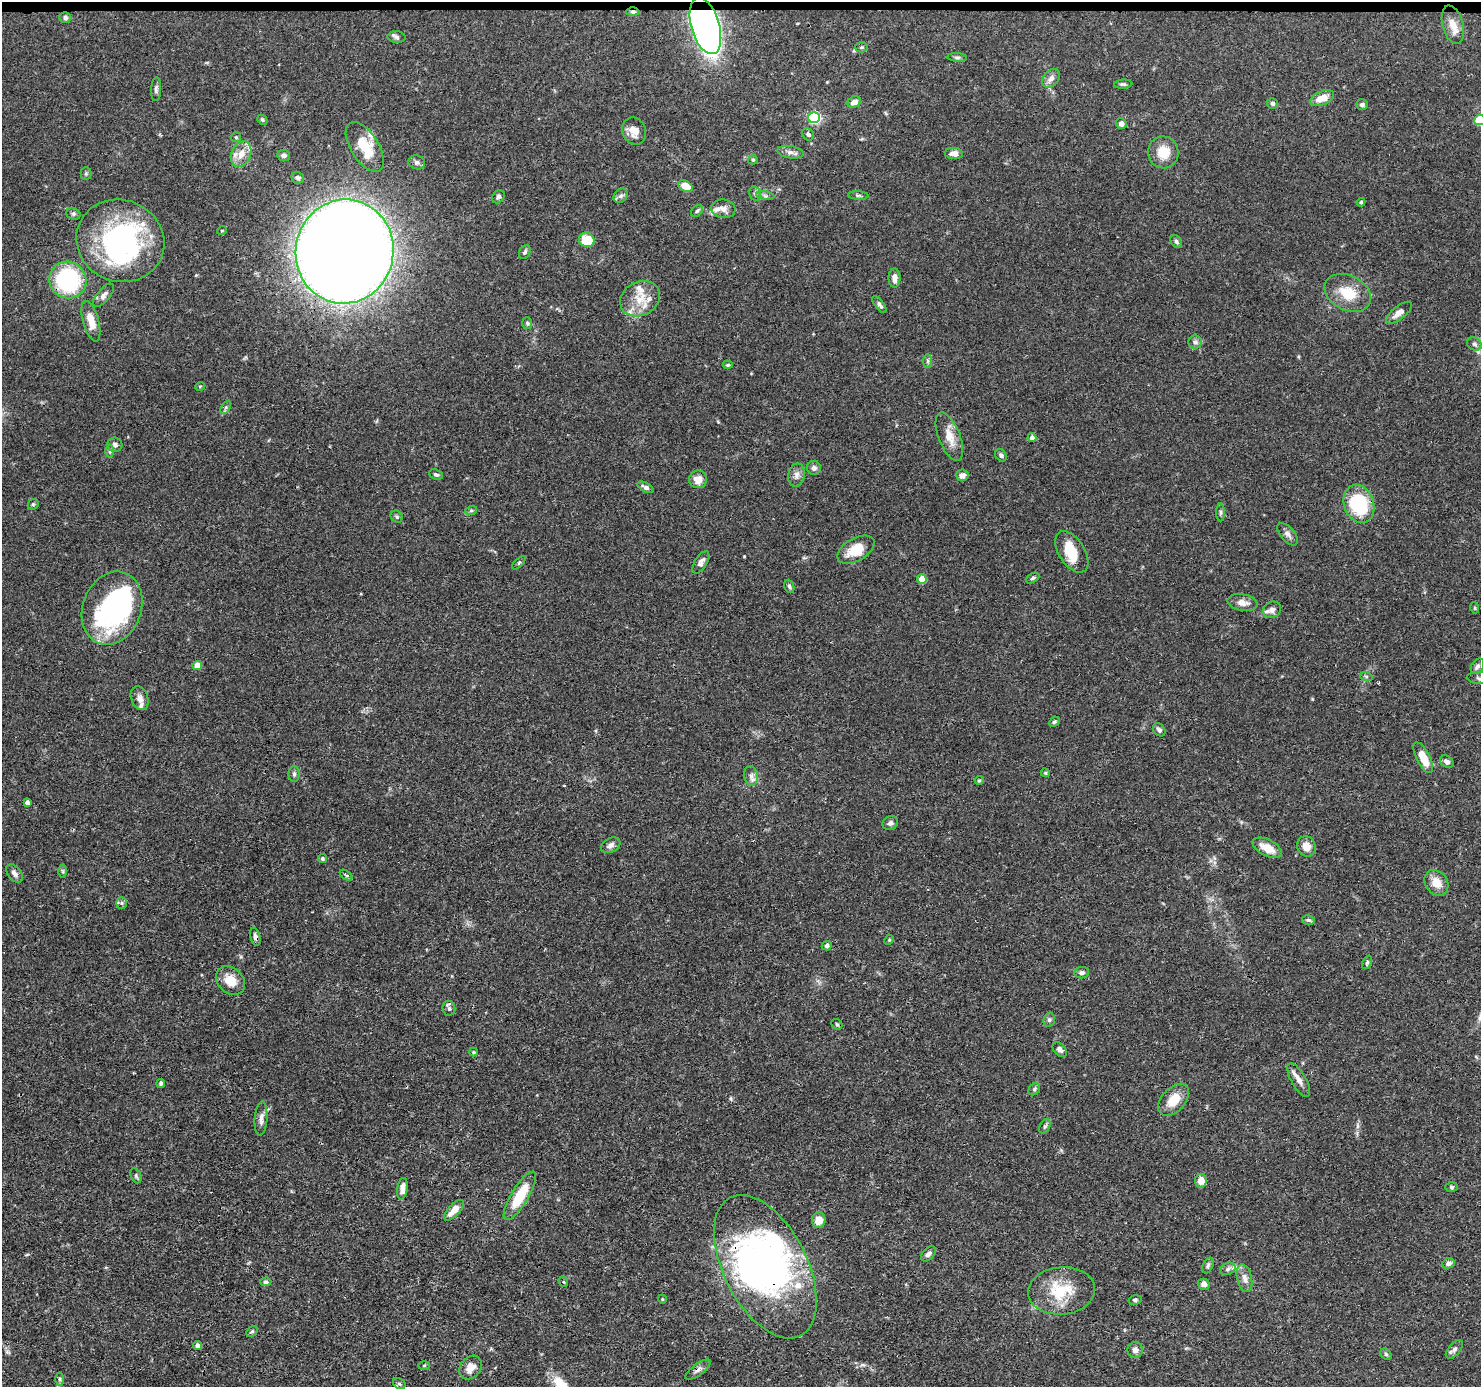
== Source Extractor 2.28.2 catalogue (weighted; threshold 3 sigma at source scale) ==
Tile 2 of 3 x 3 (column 2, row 1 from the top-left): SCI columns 1485-2963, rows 2876-4260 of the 4446 x 4459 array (HDU 1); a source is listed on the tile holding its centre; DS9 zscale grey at full resolution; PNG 1483 x 1389 px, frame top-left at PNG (2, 2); each listed source drawn as its Kron ellipse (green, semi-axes under 4 px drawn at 4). Shown black and unused: <1% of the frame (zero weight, under 3 of 4 exposures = <1% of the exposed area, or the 3 px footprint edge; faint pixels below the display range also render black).
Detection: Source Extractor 2.28.2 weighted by HDU 2 'WHT'; one run over the whole footprint, this tile lists its part. Background 0.0688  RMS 0.0033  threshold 0.015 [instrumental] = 3 sigma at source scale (4.5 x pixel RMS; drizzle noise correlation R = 1.50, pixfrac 1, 0.05/0.05 arcsec/px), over >= 5 px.
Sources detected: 173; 4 inside a brighter object's white glare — neither listed nor drawn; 8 inside a brighter listed object's ellipse — not listed separately; the other 161 listed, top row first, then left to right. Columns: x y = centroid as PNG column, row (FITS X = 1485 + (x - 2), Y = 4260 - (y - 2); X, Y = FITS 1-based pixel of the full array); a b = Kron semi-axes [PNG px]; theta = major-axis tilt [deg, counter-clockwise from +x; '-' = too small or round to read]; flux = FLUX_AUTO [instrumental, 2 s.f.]
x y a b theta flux
633 12 6 4 0 0.71
65 18 6 5 - 0.82
1453 25 19 10 -75 3.8
705 26 29 14 -74 170
397 37 9 6 -3 0.85
861 47 6 5 - 0.52
957 57 10 4 -4 0.63
1051 78 10 7 51 1.7
1123 84 9 4 5 0.65
156 89 12 5 87 0.92
1322 98 12 7 21 4.1
854 102 7 5 27 2.1
1272 103 5 5 - 0.63
1362 104 6 5 - 0.73
814 118 6 5 - 41
262 120 5 4 - 0.45
1480 120 5 5 - 17
1121 124 5 5 - 1.7
634 131 14 11 -67 3.3
808 134 6 5 - 0.7
236 137 5 5 - 0.44
365 147 28 14 -58 9.7
790 152 13 6 -9 1.5
1163 152 16 15 - 6.3
241 154 13 9 65 4.2
954 154 9 5 -3 2.1
284 155 6 5 - 1
753 160 5 4 - 0.42
417 162 8 7 - 1
86 174 6 5 - 0.54
298 178 6 6 - 0.84
685 186 8 5 -30 5.1
755 194 7 5 -70 0.67
858 195 10 4 -5 0.65
621 196 8 6 44 0.87
765 196 9 4 -9 0.75
498 197 7 5 52 0.96
1361 202 4 4 - 0.44
723 209 12 9 -7 2.1
697 211 7 5 45 0.64
73 214 7 5 -21 0.65
222 230 5 3 - 0.3
587 240 8 7 - 8.1
120 241 44 40 -22 68
1176 242 7 5 -53 0.72
345 251 52 49 79 930
525 252 7 5 61 0.76
894 278 9 6 -90 1.9
68 280 19 18 - 32
1348 293 24 17 -26 8.6
104 295 14 6 49 1.5
640 299 21 17 28 6.8
879 305 10 4 -52 0.93
1399 313 15 6 37 2.5
91 321 21 8 -74 4.6
527 323 6 5 - 0.5
1195 342 6 6 - 0.98
1474 344 8 6 -34 0.88
928 361 7 4 89 0.61
728 365 5 4 - 0.44
200 386 5 3 - 0.3
226 407 7 4 59 0.6
949 437 26 10 -69 4.8
1032 438 4 4 - 1.6
115 445 7 7 - 1.2
110 451 6 4 -90 0.57
1001 455 6 5 - 0.77
814 468 7 7 - 1.1
436 475 7 5 -23 0.79
796 475 12 8 79 1.7
962 475 6 5 - 1.6
698 479 9 8 - 3.2
646 487 9 4 -28 1
33 504 6 5 - 0.47
1359 504 19 15 -70 23
471 511 6 4 19 0.48
1220 512 9 4 90 0.66
397 517 6 5 - 0.58
1288 534 13 7 -50 1.4
856 550 20 11 30 7.6
1072 552 23 13 -58 7.9
701 562 12 6 58 1.4
519 563 8 3 45 0.46
1032 578 7 4 28 0.63
922 579 5 4 - 7
789 586 7 5 -69 0.66
1242 603 15 8 -11 2.4
112 608 38 29 69 52
1475 608 5 3 - 0.32
1272 610 9 8 - 1.5
197 665 5 4 - 4.9
1477 666 8 6 58 0.95
1366 676 6 4 -19 0.48
1480 678 13 6 -4 1.2
140 698 12 8 -70 2.3
1054 722 6 4 43 0.49
1159 730 7 5 -52 0.85
1423 758 17 6 -63 6.1
1447 762 7 5 -36 1.3
1045 773 4 3 - 0.4
294 774 7 5 90 0.73
751 776 10 6 -79 1.3
979 780 4 4 - 0.39
27 802 4 4 - 1.3
890 823 8 6 25 1
611 845 10 7 29 1.4
1306 846 10 9 - 2.8
1267 848 16 8 -27 4.4
322 859 4 4 - 0.5
63 871 6 4 -89 0.49
14 873 10 6 -53 1.5
346 875 7 4 -37 0.45
1436 883 14 11 -54 4.3
121 903 6 5 - 0.61
1308 920 6 4 -14 0.58
255 937 9 5 -75 1.2
889 940 5 4 - 0.37
827 946 5 4 - 0.79
1367 962 7 4 64 0.56
1082 973 7 5 8 0.89
230 980 16 12 -43 5
449 1008 7 6 - 0.86
1049 1020 7 5 75 0.68
837 1024 6 5 - 0.48
1060 1049 9 5 -51 1.2
473 1052 4 4 - 0.34
1299 1080 19 7 -60 2.3
161 1083 4 4 - 0.63
1034 1089 6 5 - 0.63
1174 1100 19 11 48 5.7
261 1119 17 6 86 1.9
1045 1126 7 5 60 0.64
136 1176 8 5 -67 0.58
1201 1181 6 6 - 3.5
1451 1187 6 5 - 0.54
402 1189 11 5 81 2.3
520 1196 28 8 59 11
454 1210 13 5 47 3.3
819 1220 8 7 - 3.6
928 1254 9 5 46 1.2
1448 1263 6 5 - 1.1
1208 1266 8 5 64 0.73
765 1267 78 41 -63 120
1228 1269 8 6 23 1
1244 1278 14 7 -77 2.1
266 1282 5 4 - 0.62
564 1282 5 3 - 0.28
1204 1284 6 5 - 1.4
1062 1291 33 23 5 13
662 1299 4 3 - 0.25
1135 1300 6 4 15 0.59
252 1332 6 4 47 0.54
197 1345 4 4 - 1.2
1454 1349 11 6 48 1.1
1135 1350 8 7 - 1.6
1386 1354 6 5 - 0.48
424 1365 5 3 - 0.37
471 1367 13 10 49 3.1
698 1369 15 5 36 1.4
60 1379 6 4 90 0.54
399 1384 7 5 -30 0.56
Overlapping masked pixels (flux is a lower limit): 8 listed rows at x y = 633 12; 705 26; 120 241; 345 251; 68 280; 255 937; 765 1267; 698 1369
Isophote crosses this tile's border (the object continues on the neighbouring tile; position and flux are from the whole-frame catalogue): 2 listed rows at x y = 1480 120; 1480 678